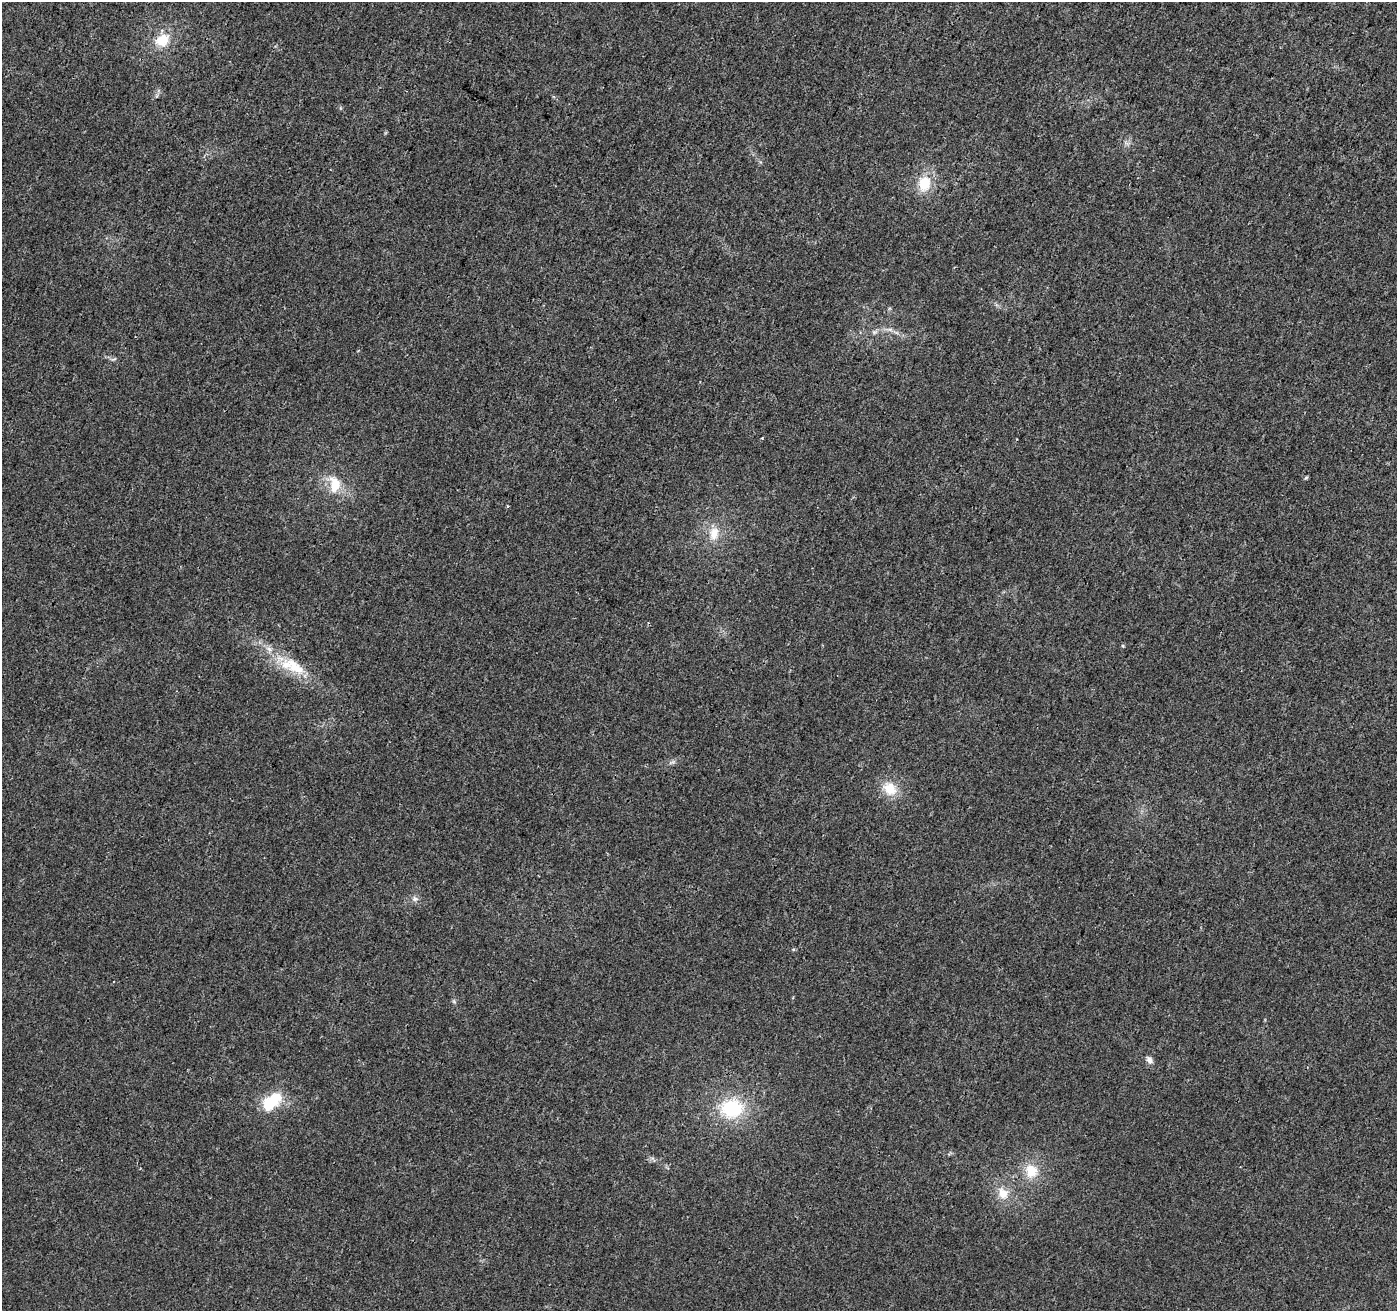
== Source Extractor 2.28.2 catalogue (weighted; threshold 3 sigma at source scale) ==
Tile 10 of 4 x 4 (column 2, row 3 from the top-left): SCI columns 1407-2801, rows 1528-2836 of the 5612 x 5737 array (HDU 1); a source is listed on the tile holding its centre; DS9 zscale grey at full resolution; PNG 1399 x 1313 px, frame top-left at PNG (2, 2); no overlay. Shown black and unused: <1% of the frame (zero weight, under 3 of 4 exposures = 1% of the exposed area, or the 3 px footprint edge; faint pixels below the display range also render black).
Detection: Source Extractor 2.28.2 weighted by HDU 2 'WHT'; one run over the whole footprint, this tile lists its part. Background 0.00894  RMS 0.0029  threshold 0.0129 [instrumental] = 3 sigma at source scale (4.5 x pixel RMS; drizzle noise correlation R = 1.50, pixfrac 1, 0.0396/0.0396 arcsec/px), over >= 5 px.
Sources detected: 15; all 15 listed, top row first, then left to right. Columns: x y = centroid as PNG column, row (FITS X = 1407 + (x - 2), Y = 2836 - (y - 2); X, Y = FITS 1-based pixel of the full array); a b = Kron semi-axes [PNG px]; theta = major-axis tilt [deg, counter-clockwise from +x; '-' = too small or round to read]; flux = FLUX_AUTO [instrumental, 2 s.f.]
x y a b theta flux
162 40 18 15 29 6.5
924 183 19 15 77 7.2
890 330 7 4 -19 0.73
874 332 9 3 5 0.66
762 438 3 3 - 0.22
335 485 21 13 -86 6.5
714 533 19 13 81 4.7
295 667 38 16 -37 11
890 789 19 15 -47 5.8
415 899 9 7 -18 1.1
1149 1060 11 7 -58 1.3
272 1101 25 14 38 11
732 1108 28 23 5 18
1031 1171 16 15 - 6.3
1003 1193 16 14 -64 4.4
Unlisted compact peaks at least as high as the median listed source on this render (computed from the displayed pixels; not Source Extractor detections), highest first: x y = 1306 478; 1123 646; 454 1001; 793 949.